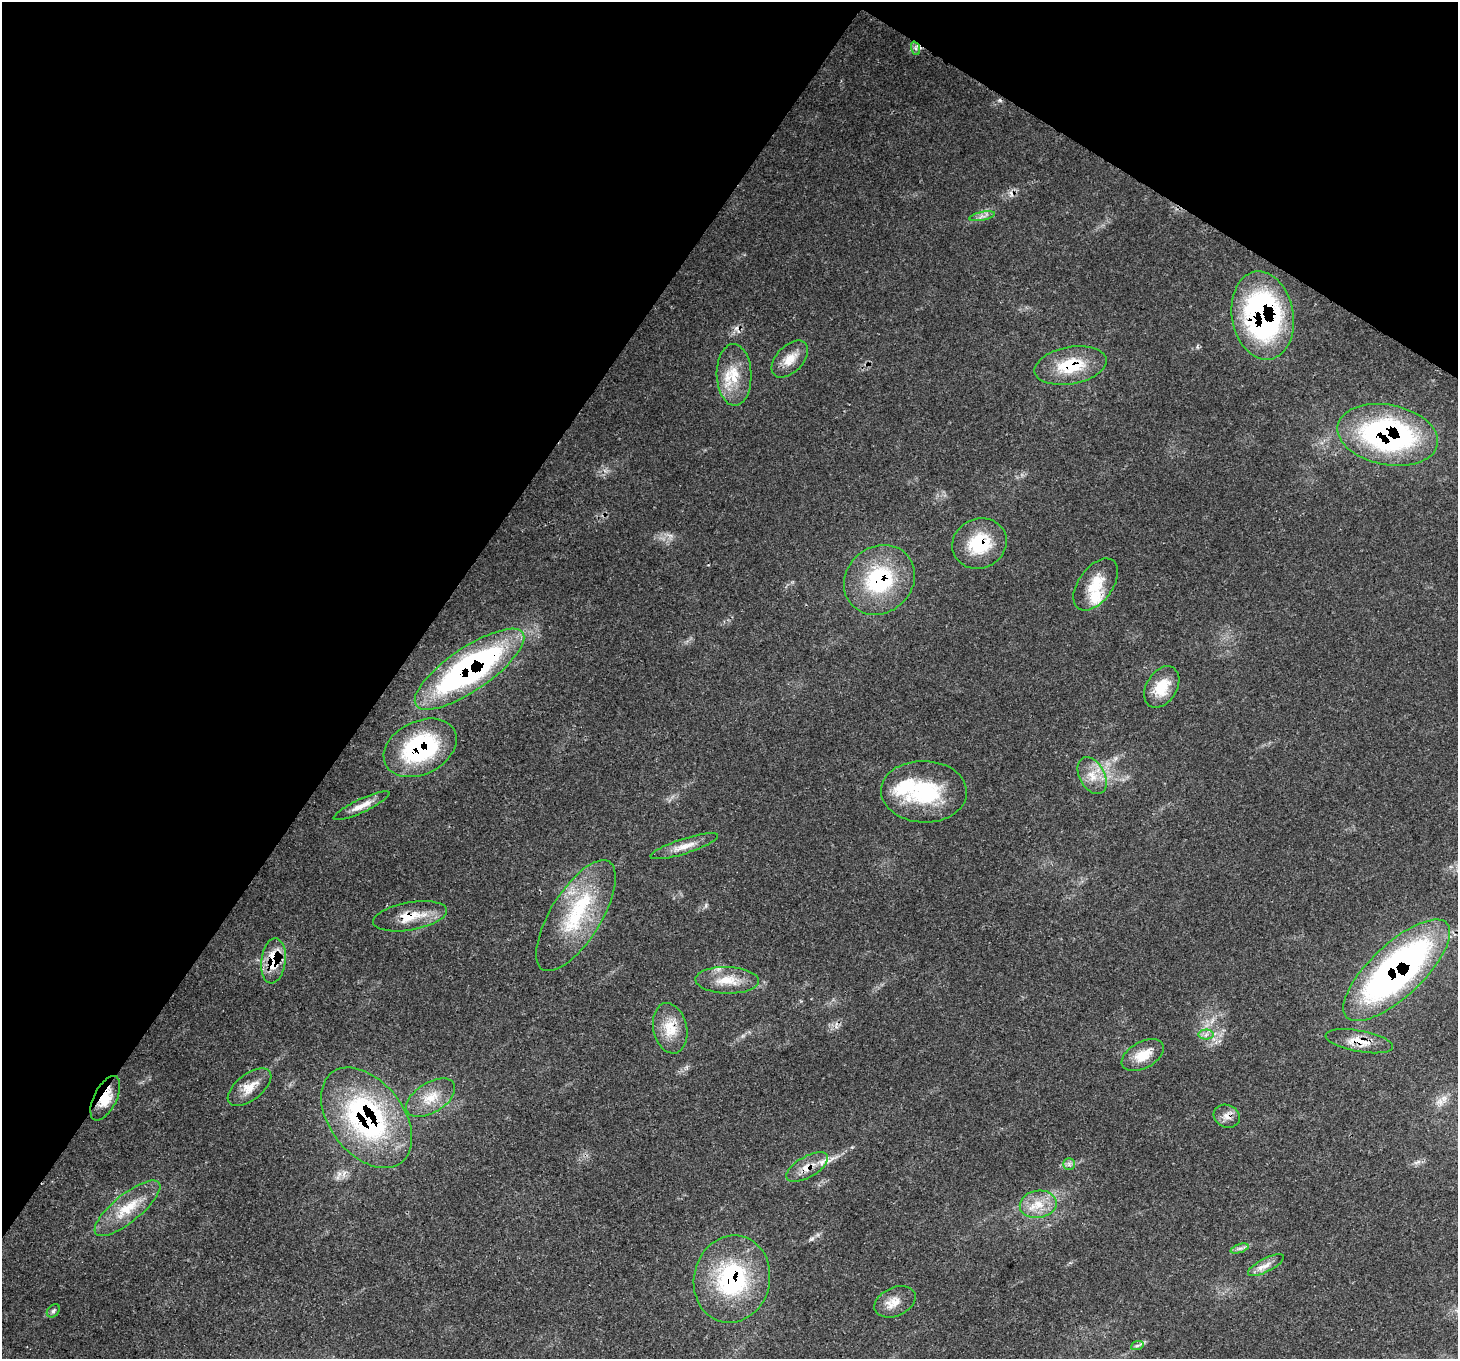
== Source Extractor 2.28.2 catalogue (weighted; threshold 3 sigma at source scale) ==
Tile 2 of 4 x 4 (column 2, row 1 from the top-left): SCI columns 1535-2990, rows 4426-5782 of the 5976 x 6068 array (HDU 1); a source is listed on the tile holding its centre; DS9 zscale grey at full resolution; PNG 1460 x 1361 px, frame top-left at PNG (2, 2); each listed source drawn as its Kron ellipse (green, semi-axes under 4 px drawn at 4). Shown black and unused: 33% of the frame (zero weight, under 3 of 4 exposures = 8% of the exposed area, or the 3 px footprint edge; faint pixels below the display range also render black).
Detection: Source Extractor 2.28.2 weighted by HDU 2 'WHT'; one run over the whole footprint, this tile lists its part. Background 0.0539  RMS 0.0029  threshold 0.0129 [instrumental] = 3 sigma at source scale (4.5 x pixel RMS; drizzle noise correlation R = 1.50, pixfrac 1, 0.0396/0.0396 arcsec/px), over >= 5 px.
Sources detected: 48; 3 cosmic-ray / hot-pixel residue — neither listed nor drawn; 4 inside a brighter listed object's ellipse — not listed separately; the other 41 listed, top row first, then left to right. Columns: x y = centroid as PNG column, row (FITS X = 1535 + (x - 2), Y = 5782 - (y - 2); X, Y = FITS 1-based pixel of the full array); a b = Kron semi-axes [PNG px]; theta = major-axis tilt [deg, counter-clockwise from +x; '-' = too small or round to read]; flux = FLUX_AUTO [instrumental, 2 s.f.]
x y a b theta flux
915 48 7 4 -70 0.68
982 216 13 3 12 0.81
1263 316 44 31 -80 70
790 359 22 13 46 4.5
1071 366 36 18 11 13
734 375 31 17 -88 8.5
1388 435 51 30 -11 68
979 543 28 24 25 13
879 580 37 33 41 26
1096 584 29 17 54 8.2
469 669 64 21 34 98
1162 687 22 15 58 7.4
420 748 38 26 26 35
1092 776 20 12 -61 4.6
924 792 43 31 -2 24
361 806 30 6 25 3.5
684 846 35 7 18 3.7
410 916 37 14 10 7.5
576 916 63 25 58 24
273 961 22 12 83 9.4
1397 970 69 26 43 110
727 980 32 13 -2 6.6
670 1028 25 17 -78 7
1206 1035 7 5 2 0.91
1359 1041 34 10 -10 5.1
1143 1055 23 13 29 5.8
249 1087 26 13 38 4.5
105 1098 24 11 63 5.8
431 1098 27 15 32 6.7
1227 1116 13 11 -27 2.1
366 1118 57 36 -52 60
1069 1164 6 6 - 0.78
807 1167 23 10 30 4.1
1038 1204 18 13 9 5.6
127 1208 41 14 39 9.2
1240 1248 9 4 19 0.88
1266 1265 20 7 27 2.4
732 1279 44 38 76 35
895 1302 22 14 25 4
53 1311 7 5 46 0.61
1137 1346 6 4 20 0.53
Overlapping masked pixels (flux is a lower limit): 17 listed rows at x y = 1263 316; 1071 366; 1388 435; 979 543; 879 580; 469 669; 420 748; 410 916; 273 961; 1397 970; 670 1028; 1359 1041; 105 1098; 1227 1116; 366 1118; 807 1167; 732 1279
Unlisted compact peaks at least as high as the median listed source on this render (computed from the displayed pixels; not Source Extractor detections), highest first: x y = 811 1239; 706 905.